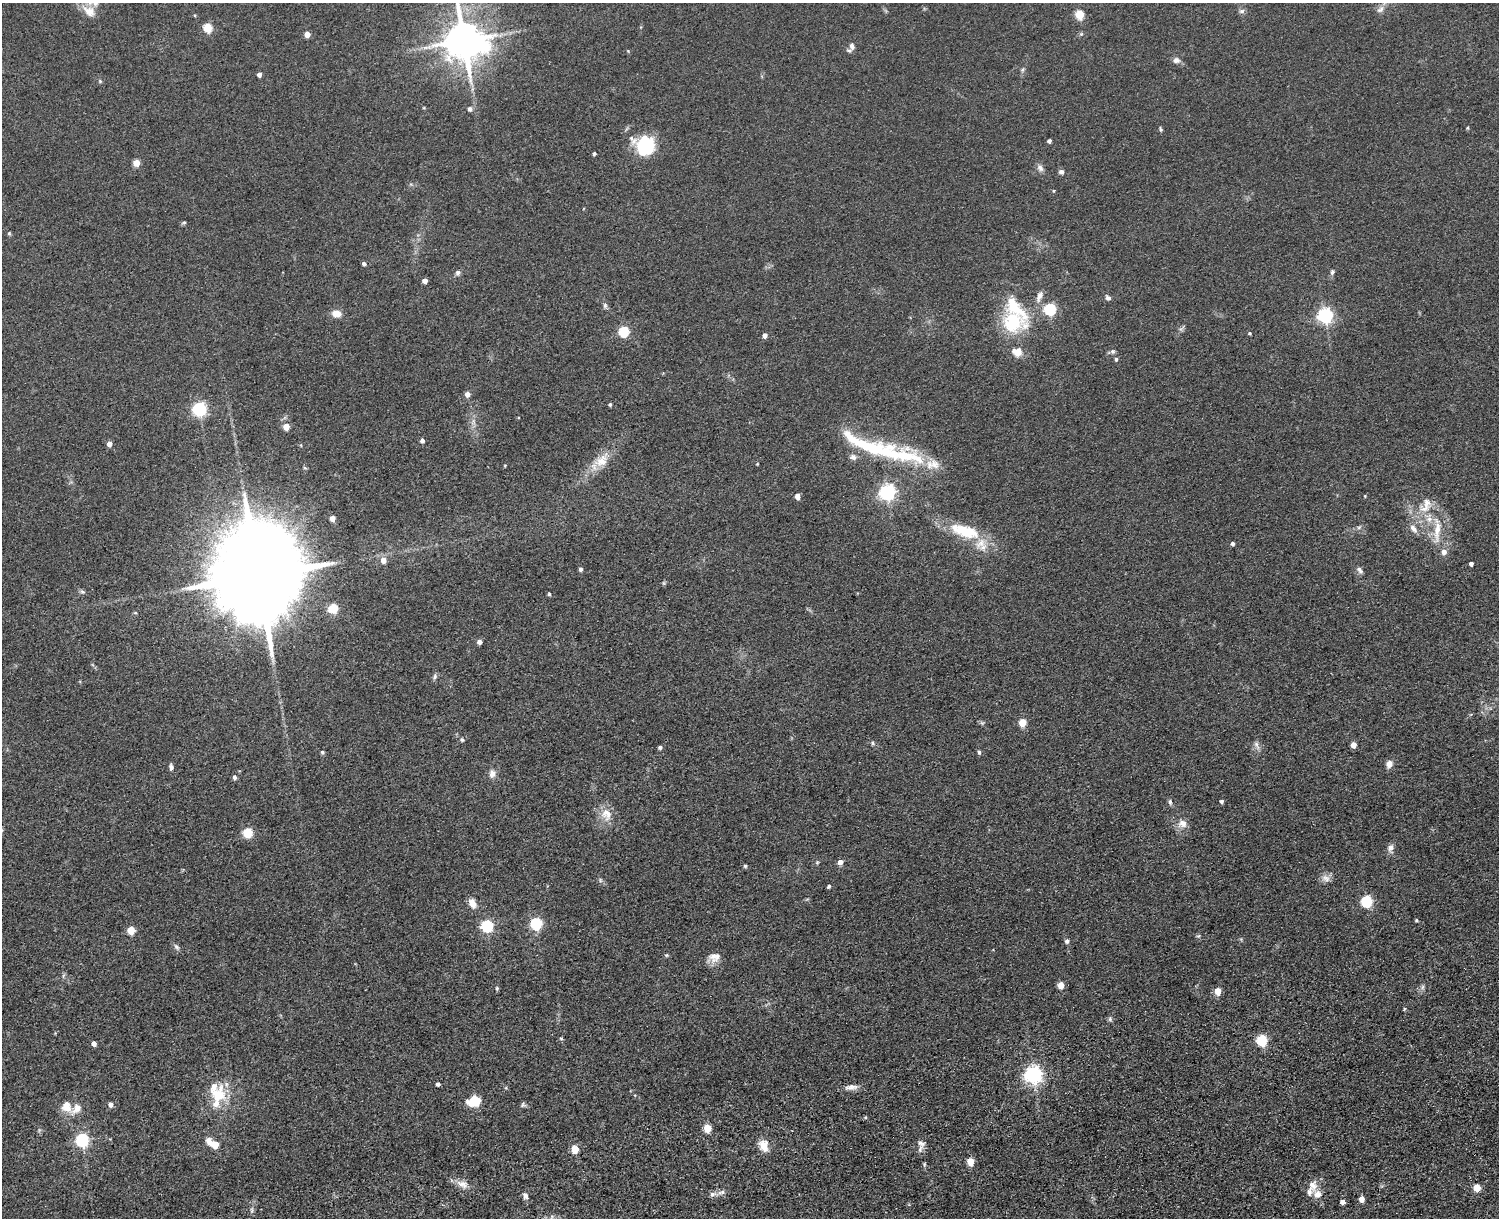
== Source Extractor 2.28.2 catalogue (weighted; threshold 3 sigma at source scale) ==
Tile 5 of 3 x 4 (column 2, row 2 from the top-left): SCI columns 1770-3266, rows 2595-3810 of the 5149 x 5188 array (HDU 1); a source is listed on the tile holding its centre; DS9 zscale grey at full resolution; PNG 1501 x 1220 px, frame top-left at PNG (2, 3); no overlay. Shown black and unused: <1% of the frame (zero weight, under 3 of 5 exposures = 11% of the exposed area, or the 3 px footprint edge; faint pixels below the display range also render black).
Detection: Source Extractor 2.28.2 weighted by HDU 2 'WHT'; one run over the whole footprint, this tile lists its part. Background 0.0747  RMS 0.0081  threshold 0.0365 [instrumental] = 3 sigma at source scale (4.5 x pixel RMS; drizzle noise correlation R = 1.50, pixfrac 1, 0.05/0.05 arcsec/px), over >= 5 px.
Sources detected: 162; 1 too faint to see at this stretch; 1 inside a brighter object's white glare — not listed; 16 inside a brighter listed object's ellipse — not listed separately; the other 144 listed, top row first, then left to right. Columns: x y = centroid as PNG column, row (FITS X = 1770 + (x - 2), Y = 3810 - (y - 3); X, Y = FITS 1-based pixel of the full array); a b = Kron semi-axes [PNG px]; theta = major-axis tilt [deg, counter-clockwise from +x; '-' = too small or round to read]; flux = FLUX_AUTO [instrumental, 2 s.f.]
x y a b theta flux
1380 9 12 8 39 4.2
89 11 22 13 -38 12
1242 11 8 6 2 2.2
1080 15 5 5 - 35
208 28 5 5 - 36
307 34 4 4 - 7.1
1081 34 5 5 - 1
464 40 12 9 -85 2700
852 46 9 6 -78 2.8
628 51 4 4 - 0.64
1176 60 9 7 -1 3.4
1022 70 7 5 72 1.5
259 75 4 4 - 3.9
100 81 6 5 - 1
470 109 7 6 - 1.9
1160 129 8 4 -65 1.1
1049 141 4 4 - 2.7
644 148 21 18 30 37
594 154 3 3 - 1.5
136 163 5 4 - 16
1040 168 11 7 -58 3.2
1061 172 7 5 -1 2.3
1054 191 5 4 - 0.87
184 222 6 4 1 1.1
9 234 6 4 -68 1.1
364 264 5 4 - 2
1332 272 8 5 63 1.8
458 273 7 6 - 2.2
425 281 4 4 - 6.7
1039 296 16 7 67 5
1108 298 8 6 -38 2.1
605 305 8 6 -89 1.9
1050 309 6 5 - 88
336 313 11 7 -6 7.3
1325 315 6 6 - 210
1013 322 26 22 -37 46
1182 328 12 4 51 2
624 332 5 5 - 55
1249 333 4 3 - 1.1
765 335 5 4 - 4.2
1113 351 7 6 - 1.9
1017 352 13 11 -7 8.4
1116 359 5 4 - 1.5
467 394 5 5 - 5.1
610 404 4 3 - 1.3
200 409 6 6 - 170
473 421 9 4 -90 2.6
286 427 5 4 - 12
422 441 4 4 - 2.8
109 444 5 4 - 5.6
874 449 90 17 -19 82
601 461 25 16 43 16
757 464 5 3 - 0.62
887 492 6 6 - 270
797 496 4 4 - 7.1
1365 496 4 3 - 0.59
1426 505 27 16 59 17
332 518 4 4 - 8.7
1359 527 7 4 44 1.4
965 531 44 17 -18 36
1437 531 42 9 87 16
1232 544 4 4 - 2.3
1444 552 7 7 - 4.2
383 560 5 5 - 6.8
1471 564 4 4 - 3
581 569 4 4 - 1.9
1360 570 10 6 -55 2.5
259 576 31 20 -84 22000
664 583 7 4 -89 0.95
82 592 7 5 -20 1.6
549 594 4 4 - 1.1
333 608 10 8 42 12
135 613 5 3 - 0.76
480 642 4 4 - 4.7
435 676 8 6 62 2.1
1022 723 5 5 - 22
462 740 6 5 - 1.6
873 743 6 4 -89 1.1
1256 745 13 6 -64 3.1
1353 745 5 5 - 6.6
660 747 4 4 - 2
322 752 4 4 - 1.6
979 752 5 4 - 1.6
1389 764 7 6 - 6
171 767 8 5 -85 2.2
492 773 10 8 85 4.7
235 777 5 4 - 2.2
1221 801 4 4 - 1.9
1170 802 7 6 - 2
606 814 19 15 -72 12
1182 823 13 11 -32 6.4
248 833 5 5 - 46
1390 848 12 8 82 3.7
817 862 5 4 - 0.96
840 862 5 4 - 5.7
745 866 4 4 - 1.4
1326 878 13 9 -21 4.5
600 880 6 4 -73 1.3
829 886 4 3 - 1.7
1367 901 6 5 - 80
472 903 12 8 -63 6.9
1416 920 5 4 - 0.85
536 924 6 5 - 92
487 926 6 6 - 97
131 930 5 5 - 22
1198 936 6 5 - 1.2
1067 941 6 6 - 1.9
176 947 9 5 -52 2
666 955 5 4 - 0.98
714 957 16 12 19 7.1
63 976 7 4 72 1.3
1061 985 5 4 - 14
1423 987 7 4 88 1.7
497 988 5 4 - 1.2
1218 991 5 5 - 15
1404 1009 5 3 - 0.77
1110 1019 7 5 -50 1.5
561 1038 5 5 - 0.9
1262 1040 6 5 - 68
94 1044 4 4 - 5.4
1033 1074 6 6 - 320
438 1084 4 4 - 2.3
851 1087 19 6 4 4.9
218 1095 24 22 77 27
474 1101 14 11 18 16
111 1104 4 4 - 4.4
523 1105 8 6 32 1.6
66 1106 15 12 -71 10
707 1128 5 5 - 24
82 1140 6 6 - 140
921 1143 11 8 -36 4
213 1144 17 8 -31 12
764 1146 12 9 -67 11
575 1149 5 5 - 23
970 1162 5 5 - 19
924 1164 6 4 -73 0.95
462 1184 18 9 -20 6.9
1313 1185 16 11 -86 7.3
1477 1188 5 5 - 17
721 1192 12 6 13 3.1
525 1196 9 6 -64 2.8
1362 1199 5 4 - 6.9
1343 1202 4 4 - 4.5
252 1210 7 4 -90 1.5
Isophote crosses this tile's border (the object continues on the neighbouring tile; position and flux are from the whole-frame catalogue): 2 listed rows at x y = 89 11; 464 40